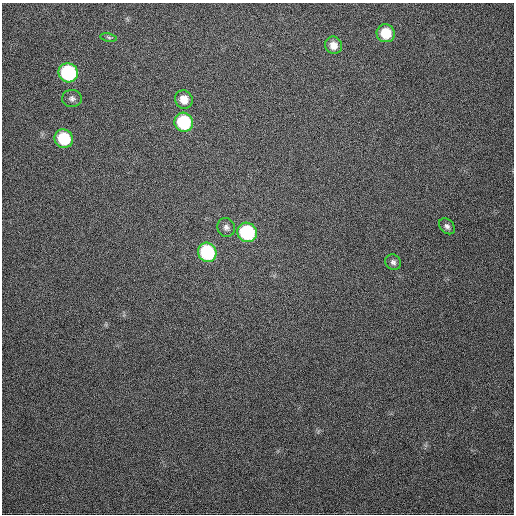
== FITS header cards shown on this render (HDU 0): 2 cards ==
NAXIS1  =                  512
NAXIS2  =                  512

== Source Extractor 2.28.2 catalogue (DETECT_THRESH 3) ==
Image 512 x 512 px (HDU 0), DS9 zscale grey, 1 PNG px = 1 image px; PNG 516 x 516 px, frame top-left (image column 1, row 512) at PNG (2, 3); each listed source drawn as its Kron ellipse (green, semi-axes under 4 px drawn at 4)
Background 611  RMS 17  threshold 51.3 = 3 sigma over >= 5 px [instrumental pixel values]
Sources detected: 13; all 13 listed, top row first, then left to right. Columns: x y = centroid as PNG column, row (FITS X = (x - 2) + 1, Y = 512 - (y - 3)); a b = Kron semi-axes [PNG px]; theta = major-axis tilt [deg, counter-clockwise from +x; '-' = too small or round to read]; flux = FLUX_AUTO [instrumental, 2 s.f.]
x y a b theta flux
386 33 9 9 - 28000
109 37 8 4 -9 2200
333 45 9 8 - 9900
68 73 10 9 - 110000
72 99 10 8 -6 4400
184 100 9 8 - 13000
184 122 9 9 - 74000
64 139 9 9 - 47000
447 226 9 6 -43 4000
226 227 9 8 - 4800
247 232 10 9 - 91000
207 252 10 9 - 88000
393 262 8 7 - 3900